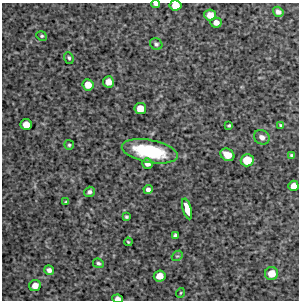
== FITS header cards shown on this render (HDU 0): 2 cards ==
NAXIS1  =                  297 /Length X axis
NAXIS2  =                  298 /Length Y axis

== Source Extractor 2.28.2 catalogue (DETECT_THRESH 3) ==
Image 297 x 298 px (HDU 0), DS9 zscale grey, 1 PNG px = 1 image px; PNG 301 x 302 px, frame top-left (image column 1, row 298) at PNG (2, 3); each listed source drawn as its Kron ellipse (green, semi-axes under 4 px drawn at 4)
Background 4640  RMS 190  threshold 569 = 3 sigma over >= 5 px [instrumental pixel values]
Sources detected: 37; all 37 listed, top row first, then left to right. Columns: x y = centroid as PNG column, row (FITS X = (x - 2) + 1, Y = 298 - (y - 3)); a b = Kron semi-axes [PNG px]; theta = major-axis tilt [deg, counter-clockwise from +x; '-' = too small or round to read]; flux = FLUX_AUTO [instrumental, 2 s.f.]
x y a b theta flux
155 4 4 3 - 30000
175 5 6 5 - 150000
278 12 5 4 - 52000
210 15 6 5 - 110000
216 22 5 5 - 80000
42 36 5 4 - 22000
156 44 6 5 - 26000
69 58 6 4 -69 22000
108 82 5 5 - 110000
88 85 5 5 - 130000
140 109 6 5 - 160000
26 125 5 5 - 150000
229 125 4 3 - 18000
281 125 4 3 - 17000
262 137 8 7 - 61000
69 145 5 5 - 22000
150 151 28 11 -11 790000
227 155 7 6 - 150000
292 155 4 4 - 23000
247 160 6 6 - 250000
147 163 5 5 - 70000
293 186 5 5 - 94000
148 190 4 4 - 39000
89 192 5 5 - 34000
66 202 4 3 - 17000
187 209 11 4 -74 200000
126 217 4 3 - 21000
175 235 4 4 - 29000
128 242 4 3 - 13000
177 256 6 4 39 19000
98 263 5 4 - 27000
49 270 5 4 - 51000
271 273 6 6 - 170000
160 276 6 5 - 130000
35 286 6 5 - 100000
180 293 5 3 - 11000
118 299 5 4 - 73000
At the frame edge (FLAGS 8, measured only in part): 3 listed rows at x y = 155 4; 175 5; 118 299